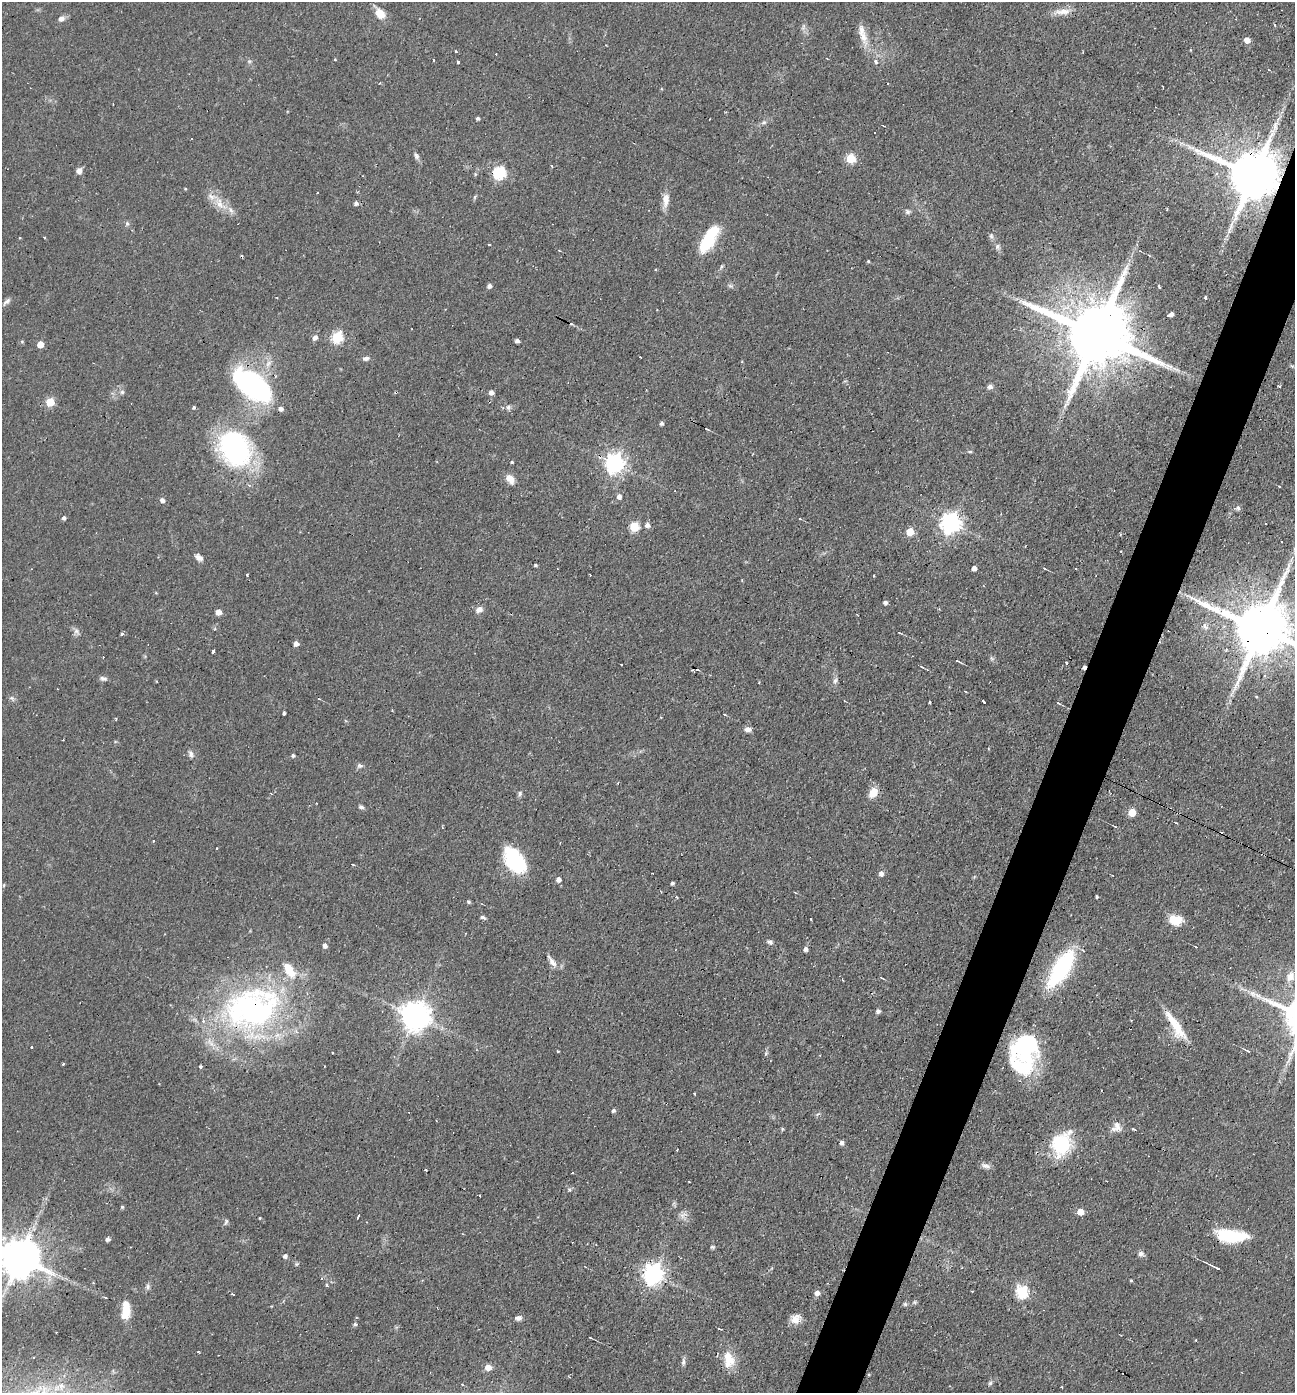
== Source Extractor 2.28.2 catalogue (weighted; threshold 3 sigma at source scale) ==
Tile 10 of 4 x 4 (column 2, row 3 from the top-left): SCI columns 1429-2721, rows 1392-2782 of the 5577 x 5563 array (HDU 1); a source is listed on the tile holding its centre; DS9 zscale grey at full resolution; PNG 1297 x 1395 px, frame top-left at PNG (2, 2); no overlay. Shown black and unused: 4% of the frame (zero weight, under 2 of 3 exposures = <1% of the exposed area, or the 3 px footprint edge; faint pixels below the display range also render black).
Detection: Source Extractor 2.28.2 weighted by HDU 2 'WHT'; one run over the whole footprint, this tile lists its part. Background 0.0587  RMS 0.0051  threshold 0.0227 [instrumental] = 3 sigma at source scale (4.5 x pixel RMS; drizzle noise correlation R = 1.50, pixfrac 1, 0.05/0.05 arcsec/px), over >= 5 px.
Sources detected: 235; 23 cosmic-ray / hot-pixel residue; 2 long thin detections or spike segments (spike, bleed or trail) — not listed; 5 inside a brighter listed object's ellipse — not listed separately; the other 205 listed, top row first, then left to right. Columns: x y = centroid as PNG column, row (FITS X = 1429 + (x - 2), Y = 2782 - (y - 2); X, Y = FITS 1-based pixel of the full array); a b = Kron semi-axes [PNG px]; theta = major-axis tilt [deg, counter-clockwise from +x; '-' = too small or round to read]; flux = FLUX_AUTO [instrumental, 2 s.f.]
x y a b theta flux
1062 12 25 8 2 5.5
380 13 15 9 -55 6.7
61 18 8 7 - 2.4
863 37 26 9 -76 7
1247 40 5 5 - 5.2
606 45 3 2 - 0.42
456 52 3 3 - 1.4
335 59 3 3 - 0.6
249 61 6 5 - 0.94
458 62 3 3 - 2
876 62 5 4 - 1.8
1269 70 4 2 - 0.31
380 83 3 2 - 0.38
478 118 4 4 - 1.1
764 122 8 5 17 1.2
191 139 3 3 - 1.2
1181 143 9 4 -15 1.5
416 156 11 5 -58 1.7
851 158 5 5 - 23
552 166 3 3 - 2.1
79 171 8 7 - 2.4
499 173 6 6 - 64
1253 175 16 13 -22 3700
185 189 4 4 - 0.47
317 193 2 2 - 0.48
475 197 6 4 71 0.7
666 200 17 7 88 5.7
220 203 25 11 -50 8.8
356 203 5 4 - 1.7
908 212 8 6 -27 1.3
127 223 5 5 - 1.1
991 236 8 6 -87 1.3
709 239 28 10 59 30
489 245 3 2 - 0.71
998 247 8 7 - 1.6
1149 255 4 2 - 0.5
868 261 4 3 - 0.63
721 267 8 3 71 0.79
489 286 4 4 - 1.8
730 286 8 5 -19 1.2
1205 297 3 3 - 1.3
6 301 13 6 44 2.1
1171 314 6 4 23 2.2
1095 334 25 17 -24 6500
315 337 5 5 - 2.4
337 337 6 6 - 37
22 341 6 4 -1 0.58
517 341 4 4 - 2.1
40 344 5 5 - 8
366 358 9 5 8 1.7
268 364 13 6 59 3.2
276 376 3 2 - 0.82
252 385 46 22 -41 85
1279 386 4 2 - 0.63
990 387 7 7 - 1.8
122 392 6 6 - 1.2
396 392 3 3 - 1
491 392 5 4 - 2.7
50 402 5 5 - 19
194 407 4 3 - 0.78
508 407 8 7 - 1.7
662 423 4 4 - 1.3
235 449 29 23 -59 110
970 451 5 3 - 0.66
512 462 4 3 - 0.68
614 463 8 7 - 220
510 479 11 8 -48 5.1
1279 486 3 2 - 0.4
619 496 5 5 - 2.5
162 500 5 4 - 2.4
1238 508 6 5 - 1.4
64 518 4 4 - 1.4
800 519 4 2 - 0.42
950 523 7 7 - 280
647 525 6 5 - 2.2
634 527 5 5 - 24
910 532 5 5 - 15
1281 542 3 2 - 0.81
1121 551 2 2 - 0.5
199 557 10 6 -27 2.4
535 565 4 3 - 0.79
974 568 4 4 - 3
1076 568 3 2 - 0.82
1045 569 4 2 - 0.53
247 575 4 3 - 0.57
590 575 3 2 - 0.39
874 576 3 2 - 0.74
1281 583 14 9 70 4.1
885 602 4 4 - 1.8
479 609 8 7 - 2.9
218 612 5 4 - 5
1205 626 11 7 -50 2.2
1259 628 20 13 -24 4800
77 632 11 6 -48 1.9
899 632 3 2 - 0.65
122 634 3 3 - 1.8
296 643 4 4 - 2.6
213 651 4 3 - 6.9
992 658 7 4 -45 1
957 661 5 3 - 0.78
1067 663 3 3 - 1.5
621 664 3 2 - 0.98
921 667 4 3 - 0.81
1084 667 4 3 - 1.8
103 678 10 5 -14 1.5
835 681 8 6 61 1.4
1256 697 4 3 - 0.53
12 698 9 5 -41 1.2
319 699 4 2 - 0.38
845 701 3 2 - 0.38
984 702 4 3 - 2.1
929 703 3 2 - 0.58
1058 703 5 3 - 0.72
392 710 4 2 - 0.52
284 713 4 3 - 1.2
748 729 7 6 - 2.7
191 754 10 6 -76 1.8
293 755 4 4 - 1.1
360 766 8 6 8 1.4
873 792 11 9 61 7
520 794 8 5 74 1.2
316 803 3 2 - 0.43
361 807 6 5 - 1.3
1132 812 5 5 - 15
1114 826 4 2 - 0.47
217 848 3 3 - 1.2
515 860 28 16 -54 36
881 873 5 5 - 2.4
558 879 5 5 - 2.1
672 883 4 3 - 1.2
4 885 6 3 71 0.52
677 897 4 2 - 0.59
1097 897 3 2 - 0.69
468 902 6 4 -45 0.76
482 917 8 4 -19 1.1
1175 920 15 10 -5 9.1
770 941 7 4 -20 1.2
325 946 5 4 - 1.9
1196 947 3 2 - 0.37
805 949 4 4 - 2.1
552 961 19 6 -56 3.3
1061 968 42 16 58 52
1290 977 13 10 59 4.9
882 978 5 3 - 0.54
252 1009 77 54 14 170
878 1011 4 4 - 2
415 1016 9 9 - 790
1176 1026 39 10 -57 15
1028 1044 17 12 24 98
31 1047 3 3 - 1.2
558 1051 3 2 - 0.66
1248 1051 7 3 -21 1
766 1053 6 4 72 0.75
63 1064 3 3 - 2
1021 1066 33 23 -7 30
200 1067 3 3 - 1.5
613 1110 4 4 - 1.3
1117 1125 12 6 -61 2.7
782 1129 6 3 73 0.58
842 1142 5 4 - 1.8
1061 1144 29 21 62 29
986 1166 13 6 -20 2.2
426 1170 3 3 - 3.6
689 1182 3 2 - 0.32
570 1189 6 6 - 1.1
122 1207 4 4 - 0.76
1080 1212 5 5 - 7.2
682 1215 9 8 - 2.7
358 1216 5 2 - 1.2
260 1218 3 2 - 0.44
226 1222 8 4 65 1
1231 1236 32 12 -5 27
107 1239 4 4 - 1.7
712 1247 6 5 - 0.78
1141 1254 8 7 - 1.8
285 1256 5 5 - 1.8
20 1258 12 11 - 1900
296 1264 6 5 - 0.78
1216 1267 13 2 -26 2.7
653 1274 8 7 - 310
1131 1280 3 2 - 0.6
327 1285 3 3 - 1.6
148 1287 7 7 - 1.4
972 1291 3 3 - 0.52
1022 1292 6 6 - 50
817 1293 5 5 - 3.1
233 1294 3 2 - 1.1
105 1297 4 2 - 0.41
914 1302 6 5 - 0.77
905 1304 6 6 - 0.85
126 1310 19 9 88 12
518 1318 7 5 8 1.9
795 1319 12 10 2 5.2
355 1324 5 5 - 0.89
719 1329 4 2 - 0.51
590 1337 3 2 - 0.68
1196 1340 3 2 - 0.36
198 1352 3 2 - 0.48
729 1360 22 15 -80 10
683 1362 11 5 88 1.5
488 1367 6 6 - 4.6
869 1374 5 3 - 0.49
990 1383 6 5 - 0.93
462 1384 5 3 - 0.42
1062 1387 3 2 - 0.56
Overlapping masked pixels (flux is a lower limit): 10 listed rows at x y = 1253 175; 1095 334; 252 385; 396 392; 1259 628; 1084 667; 252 1009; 1021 1066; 1231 1236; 653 1274
Isophote crosses this tile's border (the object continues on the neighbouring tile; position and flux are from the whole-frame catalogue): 2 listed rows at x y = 1259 628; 20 1258